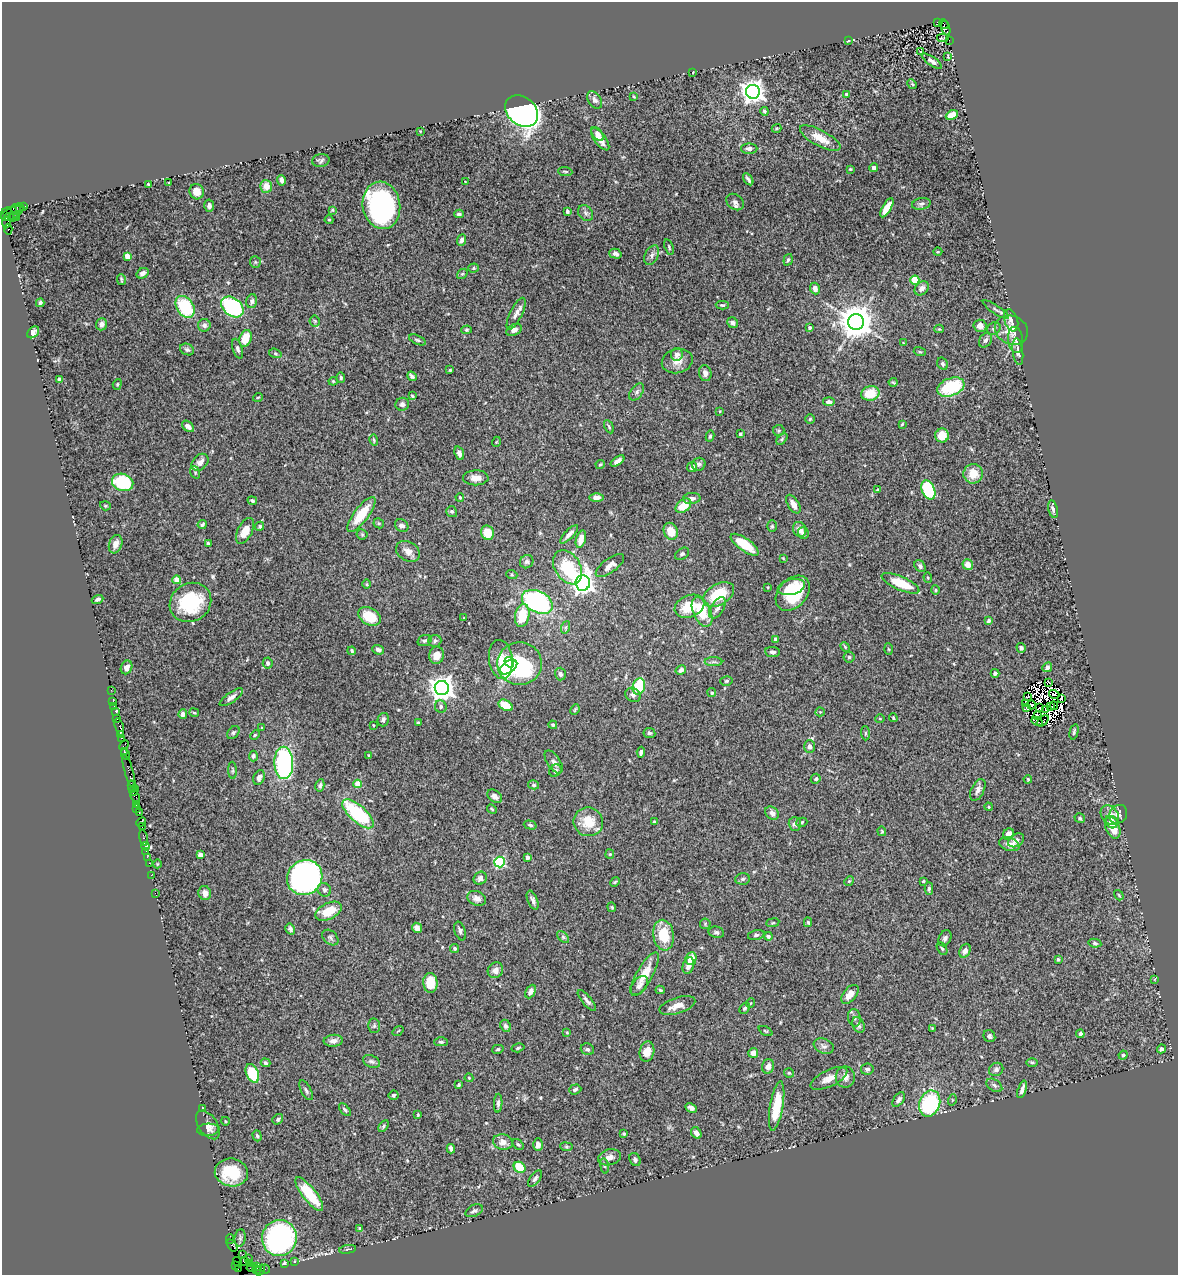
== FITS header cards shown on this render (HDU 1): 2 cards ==
NAXIS1  =                 1176
NAXIS2  =                 1273

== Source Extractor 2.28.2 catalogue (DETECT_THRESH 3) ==
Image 1176 x 1273 px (HDU 1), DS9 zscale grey, 1 PNG px = 1 image px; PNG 1180 x 1277 px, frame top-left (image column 1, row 1273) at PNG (2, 2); each listed source drawn as its Kron ellipse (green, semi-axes under 4 px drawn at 4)
Background 1.3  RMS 0.045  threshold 0.135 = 3 sigma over >= 5 px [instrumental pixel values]
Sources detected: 470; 13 with non-positive FLUX_AUTO (blend fragments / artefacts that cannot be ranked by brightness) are neither listed nor drawn; the other 457 listed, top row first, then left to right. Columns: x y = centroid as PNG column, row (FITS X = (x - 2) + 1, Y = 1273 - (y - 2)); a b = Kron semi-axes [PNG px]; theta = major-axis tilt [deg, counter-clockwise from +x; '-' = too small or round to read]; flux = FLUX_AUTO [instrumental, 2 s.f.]
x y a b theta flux
938 22 3 3 - 490
944 24 5 3 - 350
946 28 7 3 -76 350
943 38 6 2 4 2.4
949 40 2 2 - 1.4
848 41 3 2 - 1.8
921 52 3 3 - 12
948 56 3 2 - 2.4
932 61 12 4 -34 12
693 72 3 2 - 2
912 84 5 4 - 3.6
753 92 7 7 - 2400
847 94 4 4 - 6.9
634 96 3 2 - 2.8
595 100 9 6 -58 13
522 111 18 14 -40 1900
764 111 4 4 - 5
952 115 6 4 25 42
776 128 5 4 - 3.4
420 131 3 3 - 2.1
597 134 8 5 -53 12
820 138 22 8 -28 43
600 139 13 5 -53 28
749 149 8 5 0 13
321 161 9 6 10 7.5
874 168 4 4 - 8.6
850 169 3 3 - 2.9
565 171 7 3 -5 3.5
748 179 7 3 -56 6.6
281 180 5 3 - 9
465 181 2 2 - 1.6
168 183 3 2 - 2.3
148 184 3 3 - 3.3
266 186 6 6 - 29
197 192 8 7 - 33
735 202 10 7 -37 11
921 204 9 6 11 8.4
381 205 24 18 -80 720
24 206 3 2 - 67
209 206 6 5 - 8.1
20 207 5 3 - 67
887 208 11 4 60 50
16 209 5 3 - 360
332 210 4 3 - 3.1
567 211 4 3 - 6
6 213 7 2 39 120
12 213 12 5 26 380
586 213 9 7 -53 8.9
459 214 5 4 - 6.9
13 217 5 2 - 28
17 217 2 2 - 32
329 220 4 4 - 3.1
7 221 8 4 81 200
8 229 5 3 - 380
462 240 6 4 67 7.8
669 247 8 4 -73 5.1
938 252 4 3 - 2.5
615 254 6 5 - 10
652 255 10 6 63 12
127 256 4 4 - 53
788 260 6 4 71 4.9
255 262 6 5 - 4.9
474 268 5 4 - 4
143 273 6 5 - 15
462 274 6 4 40 4.4
121 279 5 2 - 3.9
915 280 4 4 - 130
815 288 6 5 - 16
922 288 8 6 44 16
252 301 7 5 76 7.8
40 303 4 3 - 5.9
722 305 6 4 -1 4.6
185 307 12 8 -57 170
232 307 12 9 -38 280
996 309 15 4 -33 9
516 314 17 6 64 16
1011 320 11 6 -72 16
315 321 5 5 - 4.7
856 322 8 7 - 6700
733 323 6 5 - 7.8
102 324 6 5 - 14
204 325 6 6 - 9.9
980 326 6 6 - 18
810 328 4 4 - 7.5
939 329 4 4 - 3.4
994 329 7 6 - 8.2
466 330 5 4 - 3.9
514 330 8 5 27 14
1011 330 17 14 -24 46
33 332 7 5 43 12
246 338 8 5 71 57
417 340 9 4 -24 5.9
985 340 8 6 55 9.7
1015 340 13 7 -83 16
903 343 3 3 - 2.1
187 349 7 5 -24 7.8
238 349 10 5 -72 9.2
920 352 6 4 -18 3.4
1018 352 13 5 -83 11
275 353 6 4 -18 4.8
677 354 6 6 - 18
677 361 15 12 14 31
943 364 6 5 - 6.8
450 370 3 3 - 3.3
705 373 8 6 -78 14
412 376 5 3 - 6.7
341 378 5 4 - 5.6
59 380 4 3 - 9.6
333 381 4 4 - 3
893 382 4 4 - 3.4
117 384 5 4 - 3.7
951 387 14 8 20 170
637 392 10 6 54 9
870 393 9 7 13 67
412 396 4 2 - 3.3
258 397 5 3 - 2.8
829 402 6 4 -6 12
402 404 7 6 - 8
720 411 3 3 - 2.5
810 419 5 4 - 4.2
902 424 4 2 - 2.8
188 426 7 4 -39 16
609 427 7 4 -63 4.3
779 431 5 5 - 4.8
740 434 4 3 - 7.9
942 435 7 7 - 41
710 436 5 4 - 5.2
782 439 7 4 47 4.9
374 440 6 3 -76 3.8
496 442 5 3 - 2.3
459 453 7 4 -69 12
617 461 8 4 36 11
200 462 10 7 46 18
600 464 5 4 - 3.3
699 464 7 6 - 9.8
692 467 5 4 - 11
195 472 6 4 -70 4.8
973 474 10 9 - 51
476 478 12 7 0 25
123 482 11 8 -19 200
878 490 3 3 - 4.7
928 490 10 6 -65 190
460 497 4 3 - 2.9
596 498 7 4 1 12
692 498 9 5 3 15
252 501 5 4 - 6.8
793 504 10 5 -59 24
105 506 5 4 - 4
683 506 9 6 39 63
1053 509 9 4 -78 10
452 512 6 5 - 5.8
361 514 21 7 53 80
379 523 5 5 - 4.2
202 525 4 3 - 5.8
260 526 5 4 - 6.1
402 526 7 5 -34 12
772 526 6 5 - 4.4
799 529 7 6 - 20
245 531 14 7 63 39
671 531 9 7 -68 54
487 533 7 6 - 51
803 533 6 5 - 9.7
362 534 5 5 - 4.2
569 534 12 4 46 14
581 539 9 4 73 30
208 543 4 3 - 5
116 544 9 6 71 21
745 545 16 6 -35 82
408 551 13 9 -31 23
682 554 8 5 36 6.7
783 558 3 3 - 2.3
527 562 7 6 - 7.5
968 564 5 5 - 23
610 566 17 7 37 18
920 566 6 5 - 9.1
568 567 18 12 -58 120
512 575 5 3 - 3.2
928 577 5 4 - 3.7
177 580 4 4 - 47
583 583 8 7 - 2300
901 583 20 6 -24 85
367 584 5 3 - 3.1
768 587 4 3 - 2.3
791 587 14 7 13 39
935 590 4 4 - 3.4
793 593 20 14 48 160
719 595 17 10 30 120
97 599 6 4 21 8.6
190 602 21 19 33 200
537 602 16 10 -27 470
689 606 15 11 22 87
717 608 12 6 59 14
702 612 16 8 -65 85
522 615 11 7 79 86
369 616 12 8 -30 70
463 618 3 2 - 1.9
989 620 4 3 - 10
566 627 6 4 70 5.2
775 639 4 3 - 11
425 640 7 5 18 6.7
435 641 6 6 - 7
845 647 5 4 - 3.8
1021 648 5 4 - 7.4
888 649 5 3 - 3
378 650 6 4 -20 9.1
352 651 4 3 - 5.3
772 652 7 5 -6 8.7
437 655 9 7 84 29
849 657 5 5 - 4.5
501 659 20 12 -82 52
509 662 5 4 - 64
714 662 9 4 -1 7.3
268 663 5 5 - 6.5
519 664 22 21 - 380
126 667 7 5 65 14
509 667 9 6 33 140
1047 667 5 4 - 9.8
681 670 5 4 - 8.5
995 673 4 4 - 8.4
560 674 6 5 - 10
726 681 6 4 15 4.6
1049 682 4 2 - 1.6
639 686 8 6 75 150
442 688 7 7 - 2700
111 690 2 2 - 23
712 693 4 4 - 4.1
1054 694 5 3 - 1.9
633 695 8 6 -38 9.6
231 697 14 5 35 15
1027 697 3 2 - 0.19
1061 698 2 2 - 4.2
113 701 3 2 - 65
1025 703 3 2 - 4.7
506 705 8 5 -29 86
1031 705 4 2 - 1.3
114 706 2 2 - 20
1051 706 3 2 - 0.78
1054 706 4 2 - 1.4
441 707 6 5 - 7
1027 708 4 2 - 1.8
1040 708 3 2 - 7.1
575 709 5 3 - 3.3
1046 710 3 2 - 2
116 712 3 3 - 100
820 712 4 4 - 3.2
194 713 5 3 - 3.1
183 714 5 4 - 15
1037 715 3 2 - 5.7
880 718 5 3 - 2.7
893 718 4 3 - 3.3
117 719 2 2 - 15
383 720 7 5 74 9.4
1037 721 6 3 -28 2
1043 721 7 2 48 5.3
418 723 3 3 - 4.1
373 725 3 2 - 2.2
553 725 4 4 - 4.7
119 727 9 3 -73 220
262 728 4 3 - 2.7
1074 732 8 3 77 5.5
233 733 7 5 50 6.3
649 733 6 5 - 5.9
865 733 7 4 -88 6.1
121 735 3 3 - 88
255 735 5 4 - 3.7
121 738 2 2 - 110
124 745 6 2 44 66
809 746 6 5 - 11
124 751 4 3 - 150
641 752 5 3 - 7
126 755 6 3 -62 290
253 756 5 4 - 7.7
368 756 4 2 - 2.9
554 762 13 6 -56 11
284 763 16 9 -88 430
233 770 8 3 -87 4.1
555 771 7 5 49 8.3
129 772 17 3 -73 440
259 777 8 5 66 13
816 779 5 4 - 6
1028 779 4 3 - 2.4
358 784 4 4 - 70
320 785 6 4 79 6.7
534 785 5 4 - 4.8
132 787 6 3 -77 380
134 790 6 3 71 240
978 790 12 6 64 14
135 796 7 4 -68 140
495 796 8 5 -38 15
136 805 4 2 - 67
989 807 4 3 - 3.8
137 809 2 2 - 32
492 809 5 4 - 3.7
139 812 3 2 - 59
772 813 7 6 - 13
358 814 20 8 -41 240
1118 814 10 8 51 16
1110 815 10 8 -52 25
1080 818 5 4 - 5.4
141 822 6 2 44 81
588 822 15 14 - 64
654 822 3 3 - 3.7
802 822 6 4 16 3.8
1111 822 7 5 -34 32
795 824 7 6 - 10
530 825 6 4 -16 5.2
142 827 2 2 - 29
1113 828 11 7 -68 55
882 831 5 3 - 3.4
1009 834 6 5 - 28
143 838 8 3 -80 170
1016 840 9 6 34 16
1009 844 10 6 -16 23
145 846 4 3 - 48
146 851 2 2 - 80
610 854 5 4 - 3.5
200 855 4 4 - 25
147 857 2 2 - 39
527 857 4 4 - 17
499 862 5 5 - 280
149 863 2 2 - 45
157 864 4 3 - 2.3
151 875 2 2 - 35
305 877 18 17 - 1100
480 878 7 6 - 11
743 879 7 5 3 7.1
849 881 5 4 - 3.8
923 881 3 2 - 3
615 882 5 4 - 3.5
929 889 6 4 88 6
324 890 7 6 - 7.5
155 893 2 2 - 45
205 893 7 6 - 18
1119 895 6 3 -53 2.8
477 898 9 7 -20 16
533 900 10 5 -68 10
612 907 5 4 - 3.5
329 911 14 8 25 64
808 922 5 4 - 3.9
773 923 6 3 8 3.3
705 924 5 5 - 3.9
417 928 5 4 - 18
290 929 6 4 -59 7.6
460 931 10 5 -70 8.9
716 932 8 5 -11 7.1
664 935 15 10 -81 98
756 935 8 5 15 6.3
768 936 4 4 - 6.6
330 937 9 6 -41 8.4
563 937 7 4 -46 5.7
945 938 8 6 63 11
1095 943 6 4 -10 4.8
454 948 5 4 - 4.9
942 949 7 4 -61 5.1
965 951 7 5 64 12
691 958 6 5 - 36
1058 959 3 3 - 3.6
688 966 8 5 73 17
495 970 8 7 - 16
645 974 24 8 60 58
1155 979 4 2 - 2
430 983 10 7 -86 65
639 986 11 7 49 14
660 990 4 4 - 4.8
530 991 7 4 63 14
850 994 11 6 50 28
587 1001 13 4 -50 9.9
751 1003 5 3 - 2.9
677 1005 18 8 18 29
745 1008 6 4 58 5.4
854 1018 9 6 -79 10
858 1025 8 5 -65 9.1
374 1026 7 6 - 6.8
505 1026 6 5 - 7.7
932 1028 4 4 - 2.4
398 1031 6 3 36 2.9
765 1031 7 3 -26 3.7
567 1032 3 3 - 2.6
1080 1034 4 3 - 9.6
989 1036 6 5 - 8.8
333 1041 9 6 5 15
441 1042 7 4 -1 5.6
824 1046 10 7 -21 12
518 1048 6 3 15 3.8
498 1049 6 4 15 4.4
587 1049 7 5 -24 8.4
1161 1049 4 3 - 6.4
647 1051 10 7 78 33
753 1053 5 5 - 23
1123 1055 4 4 - 6.9
371 1061 9 6 -24 8.1
1032 1062 6 4 -1 4.1
265 1063 5 4 - 4.6
768 1066 7 6 - 14
867 1069 6 5 - 7.6
996 1069 7 6 - 9.9
252 1073 10 6 -66 120
789 1073 5 5 - 4
845 1077 10 9 - 19
469 1078 4 4 - 2.9
829 1078 20 8 25 30
459 1085 4 3 - 4.7
994 1085 9 5 -33 8.2
575 1089 6 5 - 6.7
1022 1089 9 3 72 13
306 1090 11 5 -61 8.4
393 1095 5 4 - 5.6
899 1100 8 5 54 11
952 1100 5 3 - 3
498 1103 9 4 87 8
930 1103 13 10 69 260
777 1106 25 6 80 100
202 1108 4 3 - 3.3
691 1108 6 4 -26 11
345 1110 7 4 -49 5.9
418 1115 4 3 - 3.4
278 1119 6 4 39 5.8
225 1121 4 3 - 2.8
208 1125 16 9 -56 21
383 1126 6 4 55 5.6
208 1130 11 6 3 9.4
696 1133 6 4 -59 15
624 1134 3 3 - 4.2
257 1136 5 4 - 5.2
503 1142 10 7 -11 20
518 1145 6 4 -46 5
538 1145 6 5 - 15
566 1147 6 4 -7 3.8
451 1149 4 4 - 11
610 1157 11 8 15 21
635 1160 7 5 -64 8.5
604 1166 8 4 -81 5.5
520 1167 6 5 - 85
231 1172 16 14 -8 130
535 1179 9 5 52 8.1
309 1194 21 6 -52 120
474 1211 9 5 25 9.2
359 1228 4 3 - 3.2
240 1238 8 5 82 7.3
279 1238 18 17 - 630
230 1239 5 2 - 62
232 1245 7 3 -54 260
348 1249 8 2 9 3.5
242 1255 3 2 - 46
248 1259 3 2 - 120
244 1261 4 3 - 130
295 1261 4 2 - 2.1
238 1262 5 2 - 29
250 1263 3 2 - 67
284 1264 3 3 - 36
236 1265 3 3 - 19
256 1267 4 3 - 88
251 1268 4 3 - 110
238 1269 2 2 - 7.7
265 1269 5 2 - 28
256 1270 4 3 - 130
260 1270 6 2 55 86
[13 non-positive-flux detections neither listed nor drawn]